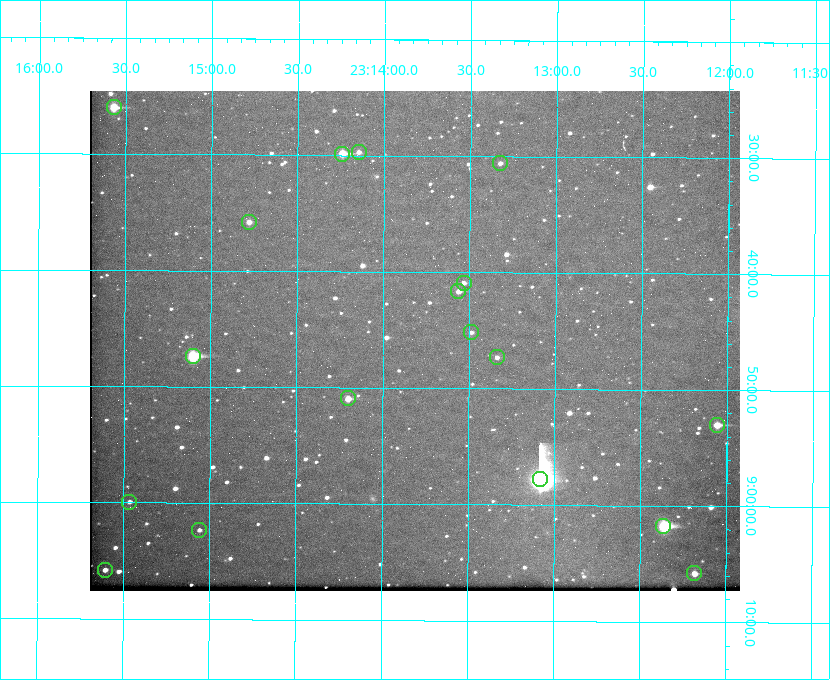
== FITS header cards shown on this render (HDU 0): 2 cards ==
NAXIS1  =                  650 / Width of table row in bytes
NAXIS2  =                  500 / Number of rows in table

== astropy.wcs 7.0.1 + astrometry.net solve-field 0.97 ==
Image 650 x 500 px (HDU 0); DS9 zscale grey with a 90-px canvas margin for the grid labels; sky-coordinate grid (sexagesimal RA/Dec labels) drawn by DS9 from the SOLVED WCS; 18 Tycho-2 reference stars matched to detected sources circled (green)
Header WCS: none
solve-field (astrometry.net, Tycho-2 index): SOLVED blind (the file carries no WCS)
Solved WCS: RA---TAN-SIP/DEC--TAN-SIP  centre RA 23:13:49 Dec +08:46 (348.45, +8.77 deg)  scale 5.16 arcsec/px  FOV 55.9' x 43.1'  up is +180 deg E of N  parity flipped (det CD > 0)
(file carries no celestial WCS; the grid is the blind solution)
Tycho-2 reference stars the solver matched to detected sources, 18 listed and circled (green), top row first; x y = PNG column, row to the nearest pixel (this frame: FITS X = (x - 90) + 1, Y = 500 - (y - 91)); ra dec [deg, ICRS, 3 dp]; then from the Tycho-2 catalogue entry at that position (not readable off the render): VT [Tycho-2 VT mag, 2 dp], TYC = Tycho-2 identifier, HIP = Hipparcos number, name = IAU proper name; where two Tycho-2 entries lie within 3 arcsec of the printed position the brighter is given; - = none
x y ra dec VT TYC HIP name
114 107 348.892 +8.433 9.72 1161-1320-1 - -
359 152 348.537 +8.495 12.00 1161-1453-1 - -
342 154 348.560 +8.498 9.78 1161-1619-1 - -
500 163 348.332 +8.510 12.18 1161-1418-1 - -
249 222 348.695 +8.597 11.30 1161-1571-1 - -
464 283 348.383 +8.682 11.92 1161-890-1 - -
458 291 348.391 +8.694 11.47 1161-728-1 - -
471 332 348.371 +8.753 12.36 1161-1249-1 - -
193 356 348.775 +8.789 8.97 1161-884-1 114784 -
497 357 348.335 +8.788 11.88 1161-938-1 - -
348 398 348.550 +8.849 10.80 1161-574-1 - -
717 425 348.014 +8.883 10.51 1161-1048-1 - -
540 479 348.271 +8.963 6.92 1161-1161-1 114608 -
129 502 348.866 +8.999 11.82 1161-694-1 - -
663 526 348.091 +9.029 8.14 1161-448-1 114562 -
199 530 348.765 +9.039 11.87 1161-1547-1 - -
105 570 348.901 +9.097 11.97 1161-534-1 - -
694 573 348.045 +9.096 10.97 1161-1179-1 - -